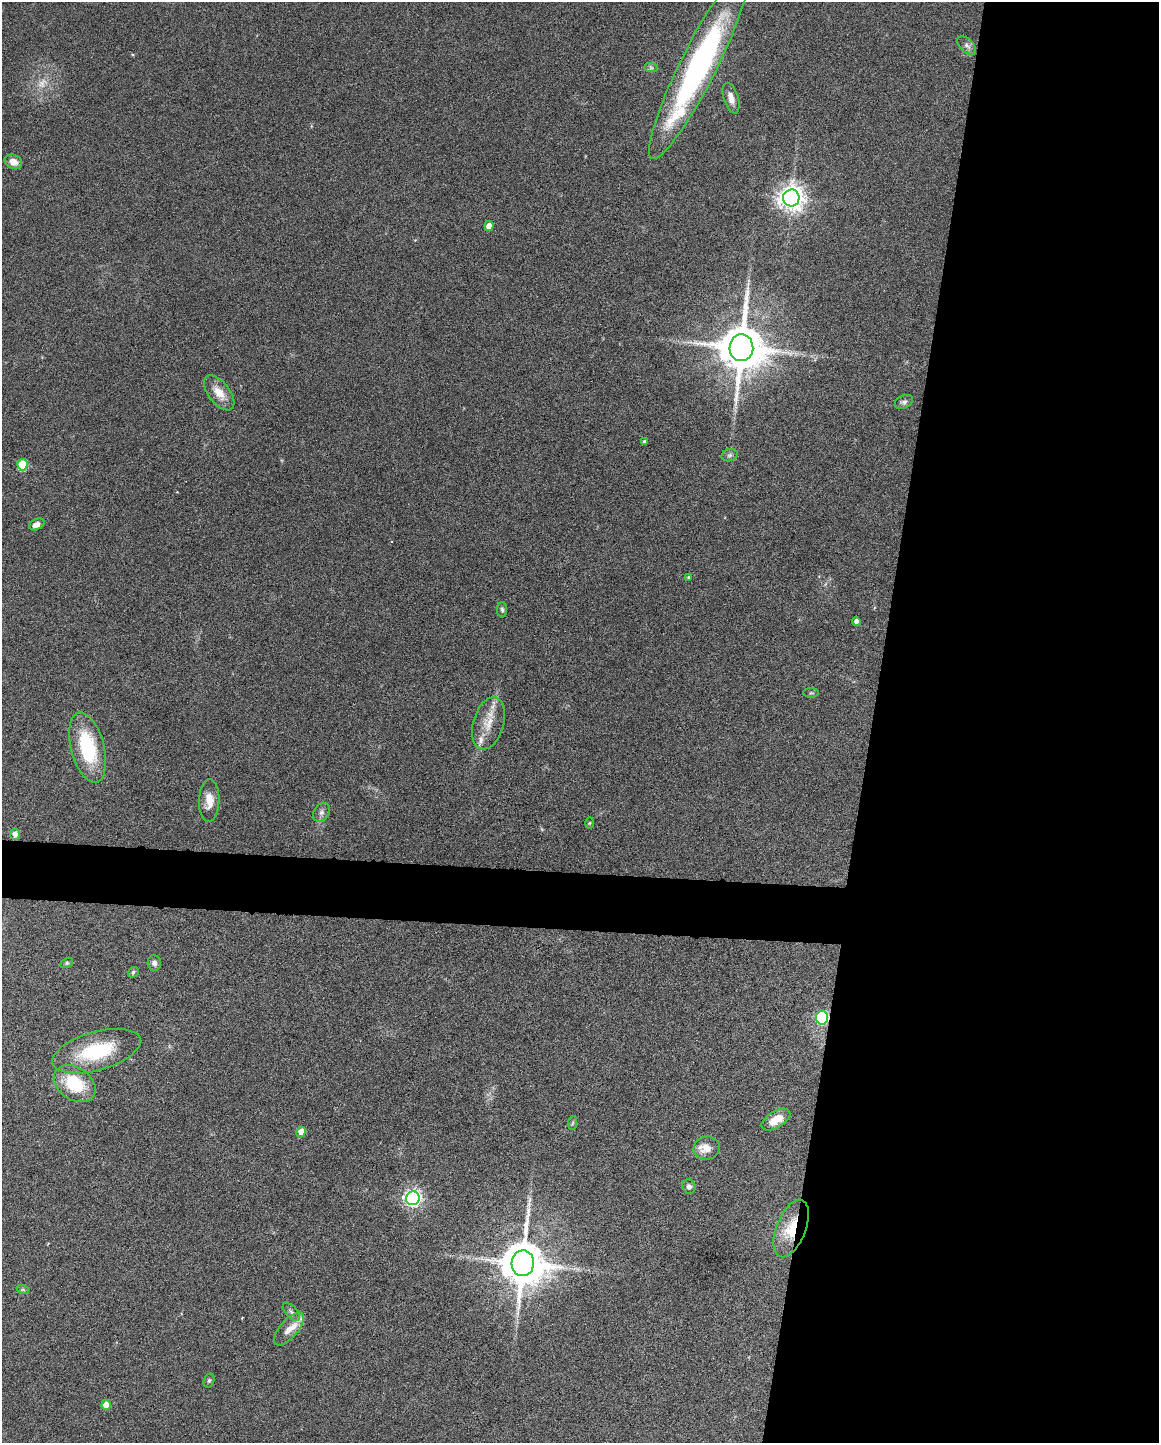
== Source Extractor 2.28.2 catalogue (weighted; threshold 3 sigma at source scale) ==
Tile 8 of 4 x 3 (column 4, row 2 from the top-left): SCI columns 3473-4629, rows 1661-3101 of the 4630 x 4648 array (HDU 1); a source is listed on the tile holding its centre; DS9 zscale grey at full resolution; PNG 1161 x 1445 px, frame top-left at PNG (2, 2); each listed source drawn as its Kron ellipse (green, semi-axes under 4 px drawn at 4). Shown black and unused: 28% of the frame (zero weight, under 4 of 8 exposures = <1% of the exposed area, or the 3 px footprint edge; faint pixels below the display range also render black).
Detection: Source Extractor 2.28.2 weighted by HDU 2 'WHT'; one run over the whole footprint, this tile lists its part. Background 0.0691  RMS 0.0048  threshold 0.0198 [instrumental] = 3 sigma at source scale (4.09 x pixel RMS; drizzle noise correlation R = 1.36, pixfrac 0.8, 0.05/0.05 arcsec/px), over >= 5 px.
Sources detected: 48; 1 too faint to see at this stretch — neither listed nor drawn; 4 inside a brighter listed object's ellipse — not listed separately; the other 43 listed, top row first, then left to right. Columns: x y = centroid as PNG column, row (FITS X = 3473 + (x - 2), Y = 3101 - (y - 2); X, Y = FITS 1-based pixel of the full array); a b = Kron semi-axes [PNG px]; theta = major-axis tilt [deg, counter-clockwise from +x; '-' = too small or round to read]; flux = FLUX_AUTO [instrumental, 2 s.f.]
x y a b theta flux
967 45 11 6 -42 2
699 64 105 18 63 110
651 68 7 4 -1 0.92
731 98 16 7 -73 3.8
13 162 9 7 -23 3.4
791 198 8 8 - 480
489 226 5 4 - 4.6
741 348 13 12 - 2300
219 393 20 10 -52 6.6
904 402 9 6 26 1.4
644 441 4 3 - 0.82
730 455 8 6 16 1.2
22 465 6 5 - 22
37 524 8 5 24 3.1
688 577 4 3 - 0.58
502 610 8 5 -87 1
856 621 4 4 - 1.8
811 693 7 4 0 0.62
488 723 27 15 74 9
88 748 36 16 -75 31
209 801 21 10 88 6.1
322 812 10 7 57 1.8
590 823 5 3 - 0.44
15 834 5 5 - 2.6
67 963 7 4 27 0.79
154 963 8 6 -87 1.9
133 972 6 5 - 0.85
822 1018 6 6 - 66
97 1051 45 19 16 29
75 1084 23 16 -35 20
776 1119 16 8 32 7.8
572 1123 7 4 87 0.71
301 1132 5 4 - 5.8
707 1148 13 11 14 5.1
689 1187 7 6 - 1.6
413 1198 7 6 - 170
791 1228 30 14 68 13
523 1263 13 11 87 2100
23 1290 6 4 -19 0.66
291 1312 11 5 -48 1.3
289 1329 20 9 49 4.9
209 1380 7 5 73 0.87
106 1405 5 4 - 5.6
Overlapping masked pixels (flux is a lower limit): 2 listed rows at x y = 822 1018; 791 1228